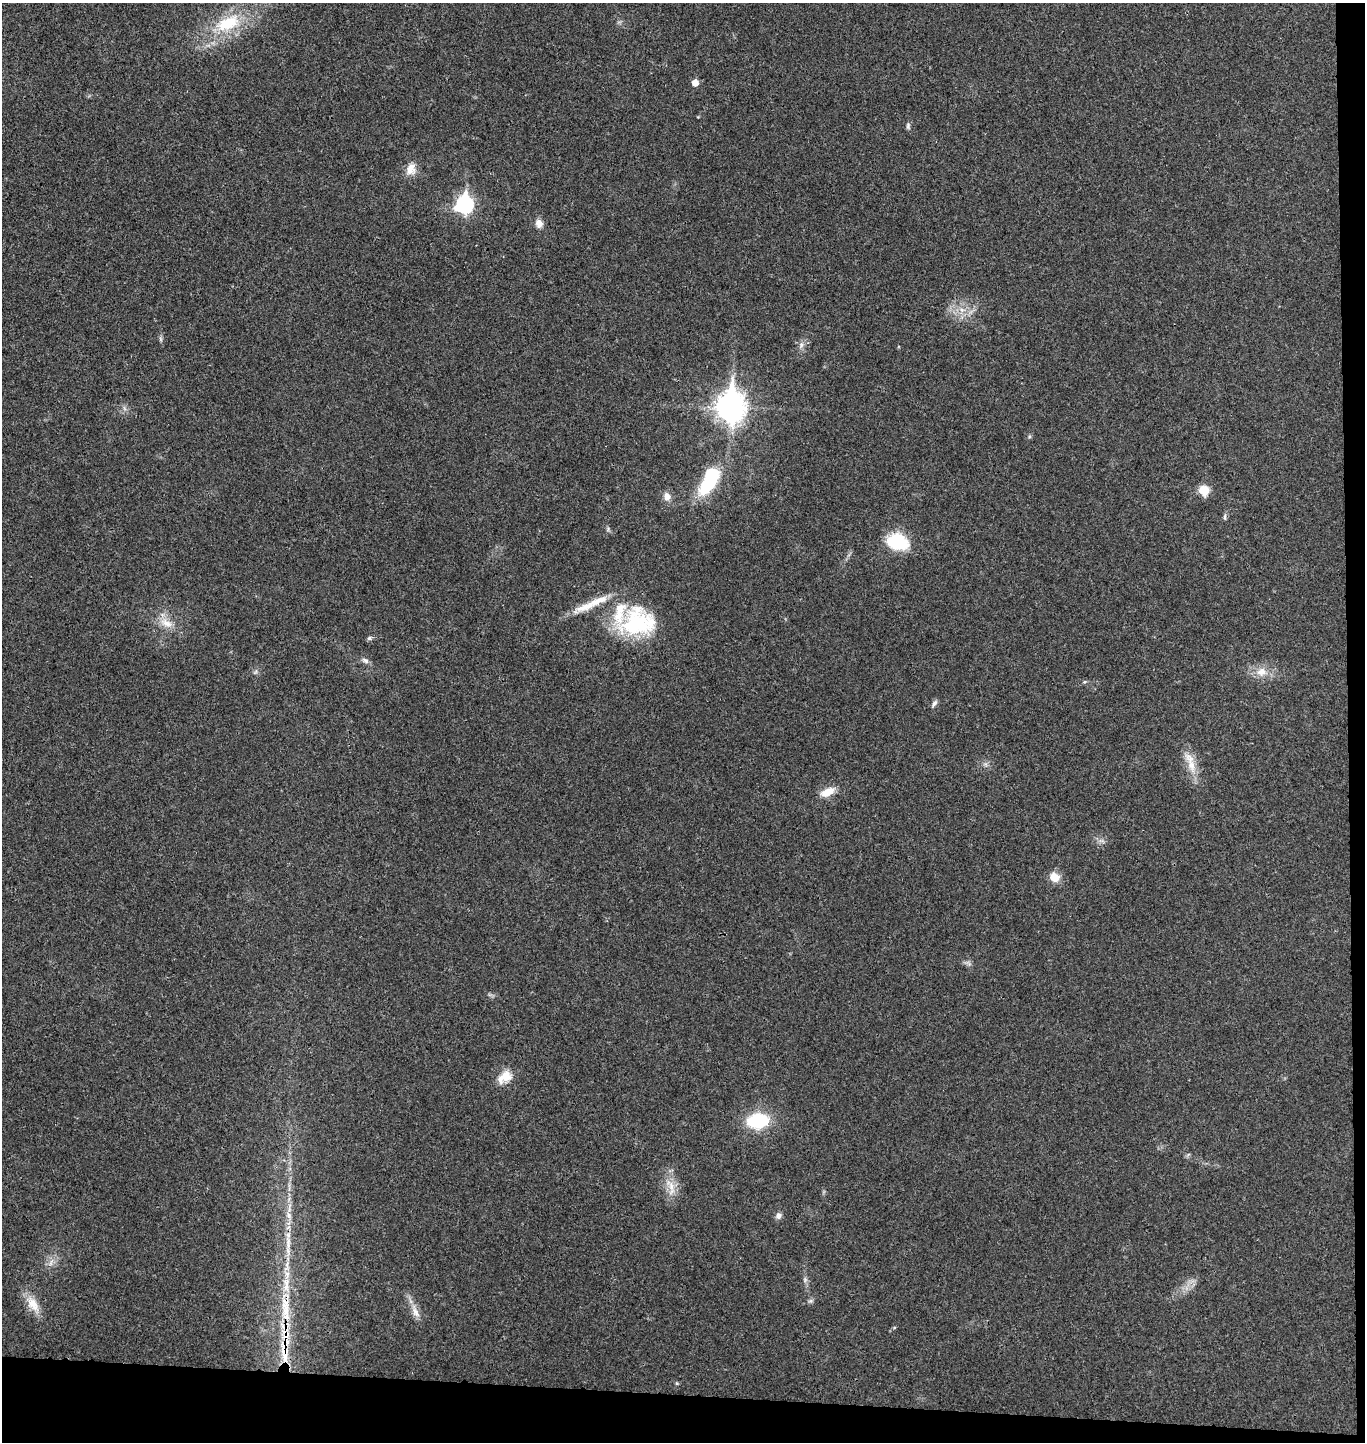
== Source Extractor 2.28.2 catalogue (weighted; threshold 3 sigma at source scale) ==
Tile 9 of 3 x 3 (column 3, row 3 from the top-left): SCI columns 2879-4241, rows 9-1448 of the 4404 x 4334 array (HDU 1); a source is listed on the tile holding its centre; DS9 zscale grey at full resolution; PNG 1367 x 1444 px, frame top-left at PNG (2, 3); no overlay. Shown black and unused: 5% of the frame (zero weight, under 3 of 4 exposures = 6% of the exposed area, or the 3 px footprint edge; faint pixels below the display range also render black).
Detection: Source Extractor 2.28.2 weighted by HDU 2 'WHT'; one run over the whole footprint, this tile lists its part. Background 0.0212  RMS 0.0046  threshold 0.0205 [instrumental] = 3 sigma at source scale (4.5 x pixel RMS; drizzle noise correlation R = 1.50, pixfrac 1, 0.05/0.05 arcsec/px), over >= 5 px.
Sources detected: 47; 6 inside a brighter listed object's ellipse — not listed separately; the other 41 listed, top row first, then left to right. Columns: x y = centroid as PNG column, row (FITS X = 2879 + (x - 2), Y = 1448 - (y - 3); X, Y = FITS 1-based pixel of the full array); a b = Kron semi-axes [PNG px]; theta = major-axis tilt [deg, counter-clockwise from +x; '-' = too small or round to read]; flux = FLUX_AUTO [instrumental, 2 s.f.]
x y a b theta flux
228 23 33 17 26 23
695 83 5 5 - 4.3
908 126 9 5 89 1
411 169 16 12 72 4.8
465 204 9 8 - 120
539 223 10 8 -71 3.2
962 310 7 6 - 1.9
801 345 10 6 80 1.9
730 407 12 9 89 530
124 408 7 4 -71 0.98
1029 437 6 4 19 0.61
709 481 34 14 63 31
1204 490 12 11 - 6.1
667 496 12 10 -76 2.8
1225 517 9 4 -87 0.85
897 541 24 17 -16 20
586 606 40 9 19 9.4
638 622 44 35 10 42
166 623 19 10 -26 5.9
369 638 6 5 - 0.97
365 660 11 6 -29 1.6
1261 672 15 13 4 5.8
1084 682 6 3 18 0.53
934 703 11 5 53 1.3
1191 765 23 10 -74 7.3
828 792 20 10 24 5.8
1054 877 12 10 -34 5.6
505 1077 20 13 35 7.1
758 1121 16 11 7 34
671 1187 29 10 -76 7
289 1215 9 4 -82 1.8
778 1216 9 7 59 1.7
288 1243 19 6 -90 4.3
51 1263 11 5 69 2
287 1264 13 5 85 2.6
805 1280 6 5 - 0.94
286 1287 14 8 77 4.3
810 1301 7 4 18 0.86
33 1304 24 12 -54 7.6
415 1311 22 8 -67 4.3
286 1336 49 13 -86 20
Overlapping masked pixels (flux is a lower limit): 1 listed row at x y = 286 1336